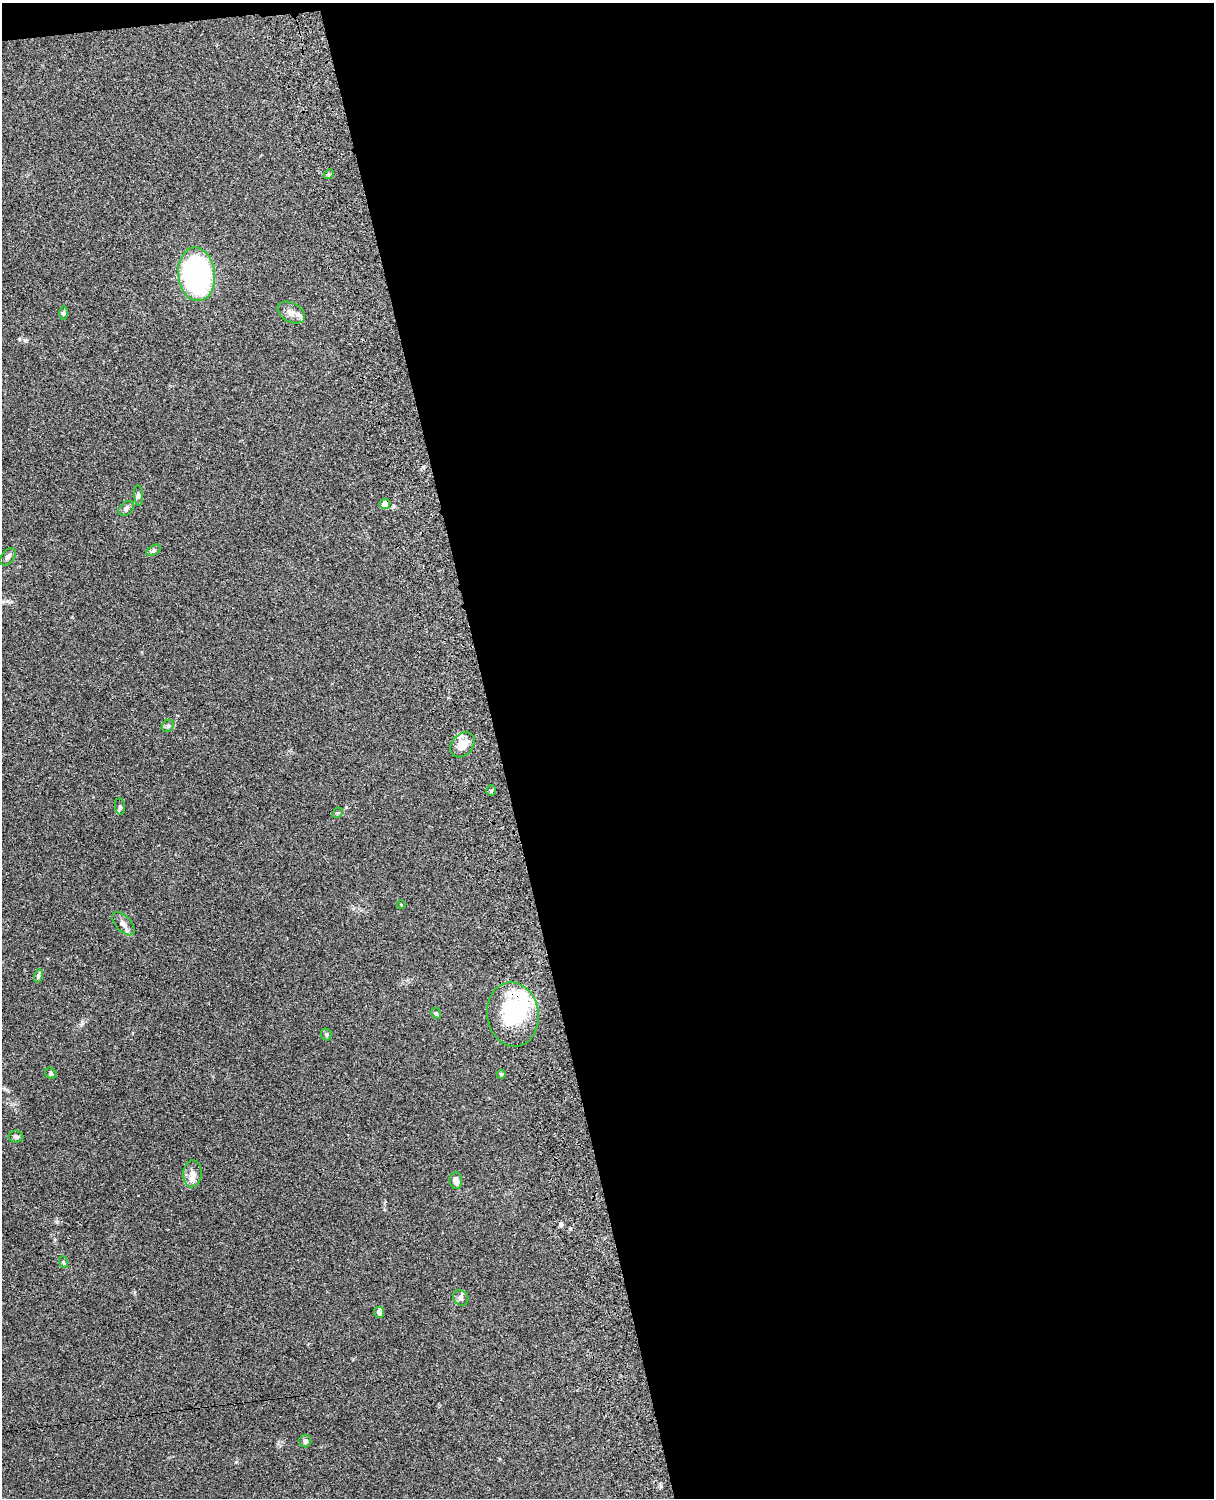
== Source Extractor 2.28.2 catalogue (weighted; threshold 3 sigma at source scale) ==
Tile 4 of 4 x 3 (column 4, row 1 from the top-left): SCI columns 3756-4967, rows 3155-4650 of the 5088 x 4927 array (HDU 1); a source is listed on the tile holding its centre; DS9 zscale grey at full resolution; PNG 1216 x 1500 px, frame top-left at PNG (2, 3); each listed source drawn as its Kron ellipse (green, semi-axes under 4 px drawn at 4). Shown black and unused: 59% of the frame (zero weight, under 3 of 4 exposures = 6% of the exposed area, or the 3 px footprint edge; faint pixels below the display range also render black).
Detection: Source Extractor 2.28.2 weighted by HDU 2 'WHT'; one run over the whole footprint, this tile lists its part. Background 0.105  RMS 0.0065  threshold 0.0293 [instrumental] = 3 sigma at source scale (4.5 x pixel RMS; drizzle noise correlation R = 1.50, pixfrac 1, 0.05/0.05 arcsec/px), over >= 5 px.
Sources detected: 33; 1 inside a brighter object's white glare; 1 cosmic-ray / hot-pixel residue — neither listed nor drawn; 2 inside a brighter listed object's ellipse — not listed separately; the other 29 listed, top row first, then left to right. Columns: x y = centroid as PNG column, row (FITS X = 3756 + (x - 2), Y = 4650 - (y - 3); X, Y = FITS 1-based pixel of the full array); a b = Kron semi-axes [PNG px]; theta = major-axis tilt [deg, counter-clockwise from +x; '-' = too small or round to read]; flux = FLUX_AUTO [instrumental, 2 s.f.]
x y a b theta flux
329 174 5 4 - 0.78
197 274 27 18 -83 140
63 313 7 4 90 0.95
291 313 14 9 -28 4.6
138 495 10 4 -85 1.4
385 504 5 5 - 3.8
126 509 9 6 41 1.9
154 550 8 4 32 1.2
8 557 10 6 52 2
168 726 7 5 45 1.2
462 745 14 10 48 7.3
491 790 5 4 - 1.4
120 807 8 5 -82 1.1
337 813 6 4 43 0.88
401 905 4 4 - 0.58
123 924 14 7 -47 3.3
38 976 7 4 73 1.1
436 1013 6 4 -64 0.89
513 1015 32 26 -82 43
326 1035 6 5 - 0.99
51 1073 6 5 - 0.94
501 1074 4 4 - 1.4
16 1137 7 6 - 1.7
192 1174 13 9 85 5
456 1181 8 6 -83 4.2
63 1262 6 3 -71 0.76
461 1298 8 7 - 1.9
379 1312 5 5 - 2.5
305 1441 6 6 - 1.8
Overlapping masked pixels (flux is a lower limit): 1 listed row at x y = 385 504